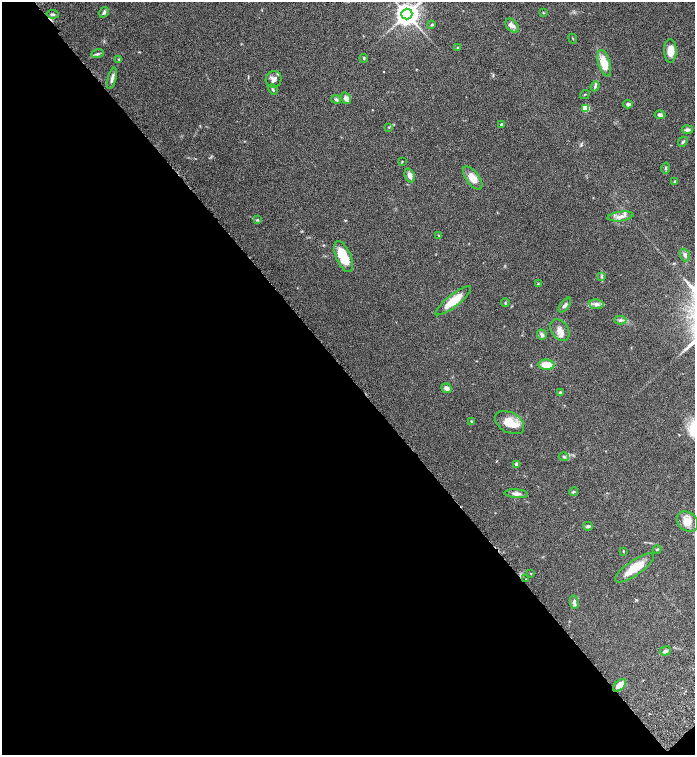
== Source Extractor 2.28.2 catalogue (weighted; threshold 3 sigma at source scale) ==
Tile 14 of 4 x 4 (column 2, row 4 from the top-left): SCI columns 1647-3031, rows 103-1607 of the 6200 x 6220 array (HDU 1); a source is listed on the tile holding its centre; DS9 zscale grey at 2 x 2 block average (1 PNG px = mean of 2 x 2 image px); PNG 697 x 757 px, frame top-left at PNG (2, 2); each listed source drawn as its Kron ellipse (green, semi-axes under 4 px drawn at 4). Shown black and unused: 51% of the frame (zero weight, under 6 of 12 exposures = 6% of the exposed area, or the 3 px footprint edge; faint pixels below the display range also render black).
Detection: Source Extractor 2.28.2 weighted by HDU 2 'WHT'; one run over the whole footprint, this tile lists its part. Background 0.0762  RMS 0.0039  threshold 0.016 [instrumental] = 3 sigma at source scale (4.09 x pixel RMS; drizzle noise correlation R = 1.36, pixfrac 0.8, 0.05/0.05 arcsec/px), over >= 5 px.
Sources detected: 69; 4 inside a brighter listed object's ellipse — not listed separately; the other 65 listed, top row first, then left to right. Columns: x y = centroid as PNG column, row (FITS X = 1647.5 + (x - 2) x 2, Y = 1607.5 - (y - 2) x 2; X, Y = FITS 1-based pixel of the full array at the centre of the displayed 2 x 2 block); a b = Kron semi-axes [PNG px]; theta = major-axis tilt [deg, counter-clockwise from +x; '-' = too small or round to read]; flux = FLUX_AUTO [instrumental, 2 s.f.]
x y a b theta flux
104 12 6 3 58 1.8
543 13 3 2 - 0.5
53 14 6 3 -9 1.3
407 14 5 5 - 710
432 25 4 3 - 0.76
512 26 8 5 -47 3.6
573 39 5 2 - 0.49
457 48 3 3 - 0.63
670 51 11 6 -88 8.5
97 54 6 3 20 1.6
364 58 4 2 - 0.71
119 60 4 3 - 0.67
604 63 14 6 -74 14
112 78 11 4 75 2.7
274 79 8 7 - 3.8
595 86 5 3 - 1.6
273 89 5 3 - 1
585 94 5 2 - 0.65
346 98 6 4 -53 2.8
336 99 5 3 - 1.3
628 104 4 3 - 2.6
586 108 3 3 - 23
660 115 5 4 - 2.3
502 124 2 2 - 3
389 127 3 2 - 0.48
687 130 6 3 4 1.9
683 142 5 3 - 1.2
402 161 3 2 - 0.47
666 168 5 3 - 1
410 175 7 5 -67 3.9
473 178 13 6 -53 9.2
675 181 3 3 - 0.88
620 216 13 4 8 4.5
258 220 4 3 - 0.77
439 235 3 2 - 0.58
685 255 6 5 - 2.2
344 257 16 7 -66 21
601 277 4 2 - 0.81
538 284 3 3 - 0.58
453 301 22 6 38 17
505 303 4 3 - 0.76
597 304 7 4 -7 2.8
565 305 8 3 53 2.1
620 320 6 4 2 1.8
560 330 12 8 -54 5.8
542 335 5 4 - 2
546 365 8 5 -4 10
446 388 5 4 - 3.3
560 393 2 2 - 3.3
471 421 3 2 - 0.67
510 423 16 10 -29 14
564 457 5 3 - 1.1
516 464 4 3 - 1.7
573 492 4 3 - 1.1
516 494 12 4 -4 3.1
688 521 11 9 -39 7.9
588 526 4 3 - 1.6
657 549 4 3 - 0.75
623 551 3 2 - 0.61
634 568 23 7 34 16
531 574 3 2 - 0.37
526 579 2 2 - 0.31
574 602 7 4 -79 2.4
665 651 5 4 - 2.1
620 685 8 4 40 9.5
Diffuse or blended objects may show on this block-average render without a row.